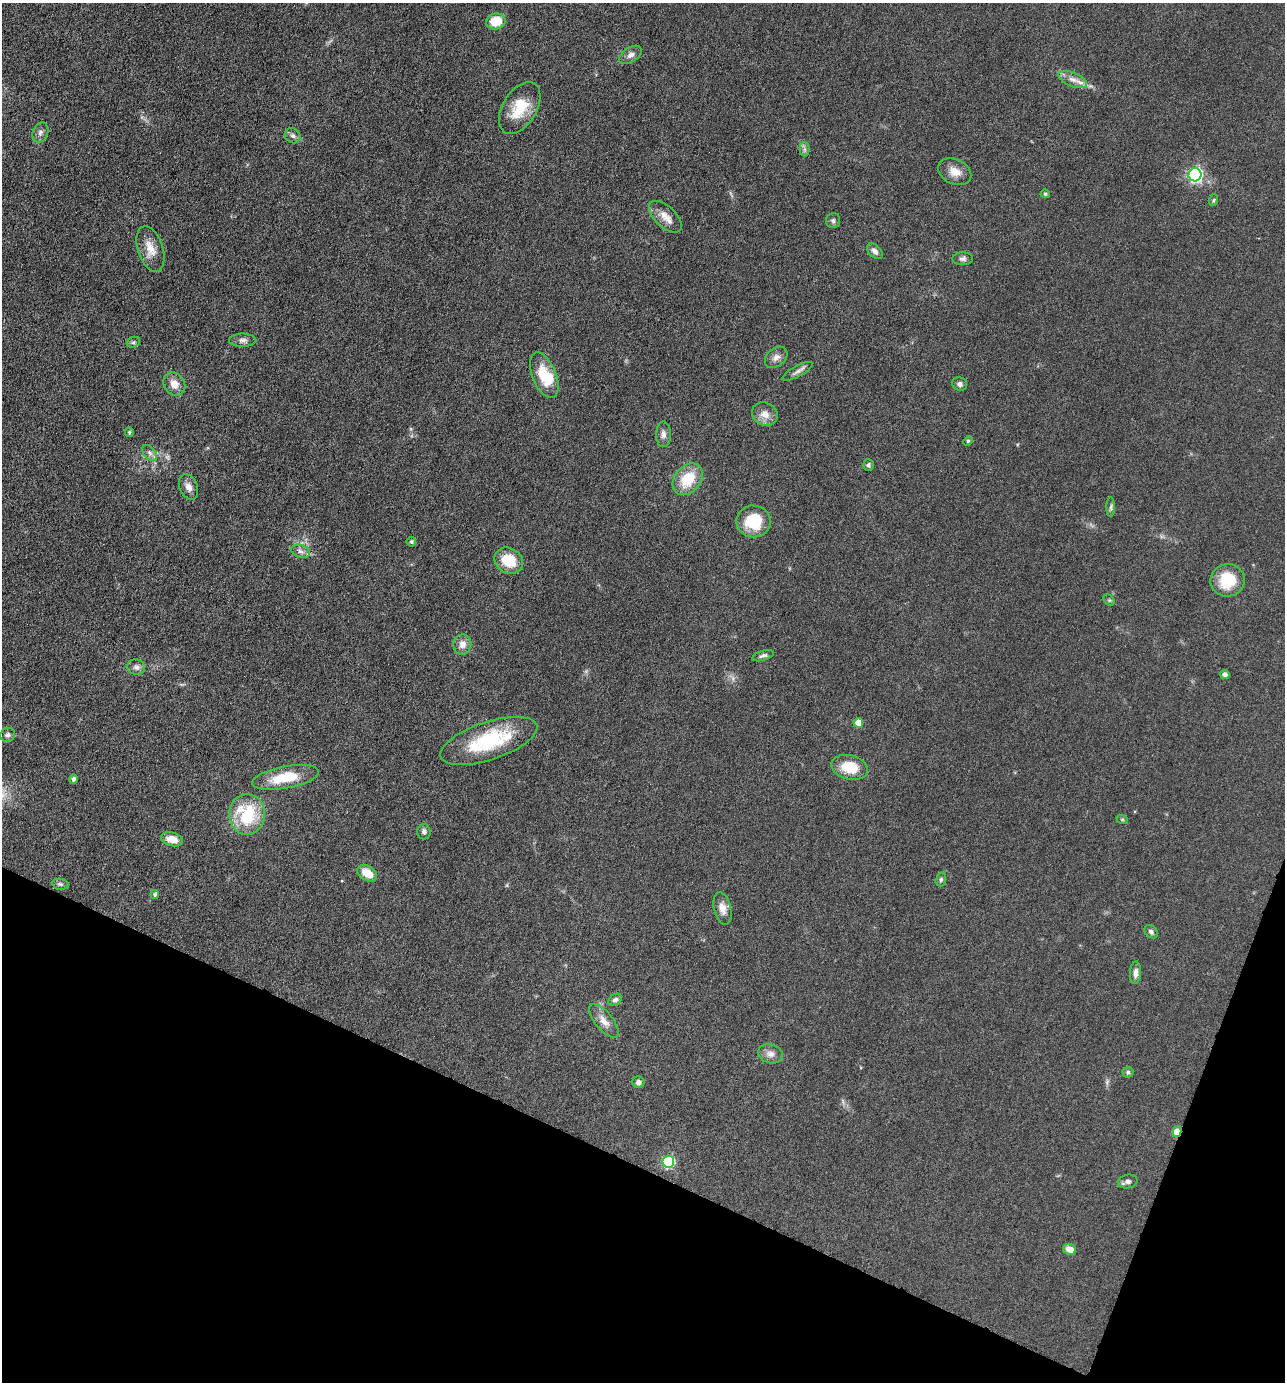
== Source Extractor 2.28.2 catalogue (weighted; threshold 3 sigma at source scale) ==
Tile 15 of 4 x 4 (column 3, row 4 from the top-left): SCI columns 2833-4115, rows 1-1380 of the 5533 x 5522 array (HDU 1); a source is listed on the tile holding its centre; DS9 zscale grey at full resolution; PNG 1287 x 1384 px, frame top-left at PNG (2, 3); each listed source drawn as its Kron ellipse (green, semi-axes under 4 px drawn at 4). Shown black and unused: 19% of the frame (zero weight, under 4 of 8 exposures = <1% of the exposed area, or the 3 px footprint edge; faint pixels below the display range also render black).
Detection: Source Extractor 2.28.2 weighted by HDU 2 'WHT'; one run over the whole footprint, this tile lists its part. Background 0.067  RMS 0.0053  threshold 0.0215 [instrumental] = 3 sigma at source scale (4.09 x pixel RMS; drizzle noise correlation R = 1.36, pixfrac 0.8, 0.05/0.05 arcsec/px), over >= 5 px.
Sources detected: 69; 1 inside a brighter object's white glare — neither listed nor drawn; the other 68 listed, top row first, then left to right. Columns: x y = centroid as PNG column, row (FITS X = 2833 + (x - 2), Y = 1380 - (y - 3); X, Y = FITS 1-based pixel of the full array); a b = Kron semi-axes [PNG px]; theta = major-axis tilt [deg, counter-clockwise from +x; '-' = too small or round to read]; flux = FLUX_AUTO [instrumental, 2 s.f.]
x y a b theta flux
496 21 10 8 11 12
630 55 12 7 33 2.4
1073 79 15 7 -22 3.6
520 108 29 17 59 15
40 132 10 7 67 2
293 136 8 7 - 1.5
804 149 7 5 -90 1.1
955 172 17 12 -26 5.4
1195 175 6 6 - 86
1045 194 5 3 - 0.59
1214 200 6 4 70 0.62
665 217 20 10 -44 5.2
833 221 7 7 - 1.2
150 249 24 12 -72 7
875 251 9 6 -44 2.1
963 259 10 6 1 1.5
243 340 13 6 0 2.1
133 342 7 5 21 0.88
776 357 13 9 41 2.7
797 371 17 5 28 1.9
544 375 24 12 -68 14
174 384 12 10 -53 4.6
960 384 7 6 - 1.6
765 414 13 11 -26 4.6
129 432 5 4 - 0.55
663 434 13 7 89 2.3
968 441 5 4 - 0.66
150 453 9 5 -49 1.7
868 465 6 5 - 1.1
688 479 17 13 51 15
189 487 13 9 -69 3
1111 507 10 4 90 1.1
753 521 17 16 - 17
411 542 5 4 - 0.81
300 551 10 6 -19 2
509 561 15 12 -30 14
1228 580 17 16 - 16
1109 600 6 4 -44 0.68
462 644 10 9 - 3.5
763 656 11 5 17 1.4
136 667 9 7 -11 1.8
1225 675 4 4 - 2.2
858 723 5 5 - 5.5
8 735 7 6 - 1.4
489 741 51 19 19 34
850 767 19 12 -14 13
286 777 34 11 10 18
73 779 5 4 - 1.4
247 814 20 18 -89 27
1122 819 6 4 -18 0.58
424 832 8 6 89 1.5
172 839 11 6 -15 5.7
367 873 10 7 -32 7.8
941 879 7 5 74 0.93
60 884 8 5 -10 1
155 895 4 4 - 1
722 908 16 8 -76 4.1
1151 932 7 6 - 1.5
1136 973 11 5 86 2.2
615 1000 7 5 37 1.4
604 1021 20 9 -51 4.5
770 1054 12 9 -15 3.1
1128 1072 5 5 - 0.8
638 1082 6 6 - 1.9
1177 1132 5 4 - 12
668 1162 6 5 - 43
1128 1182 10 7 12 1.8
1070 1249 6 5 - 4.5
Overlapping masked pixels (flux is a lower limit): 1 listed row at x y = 1177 1132